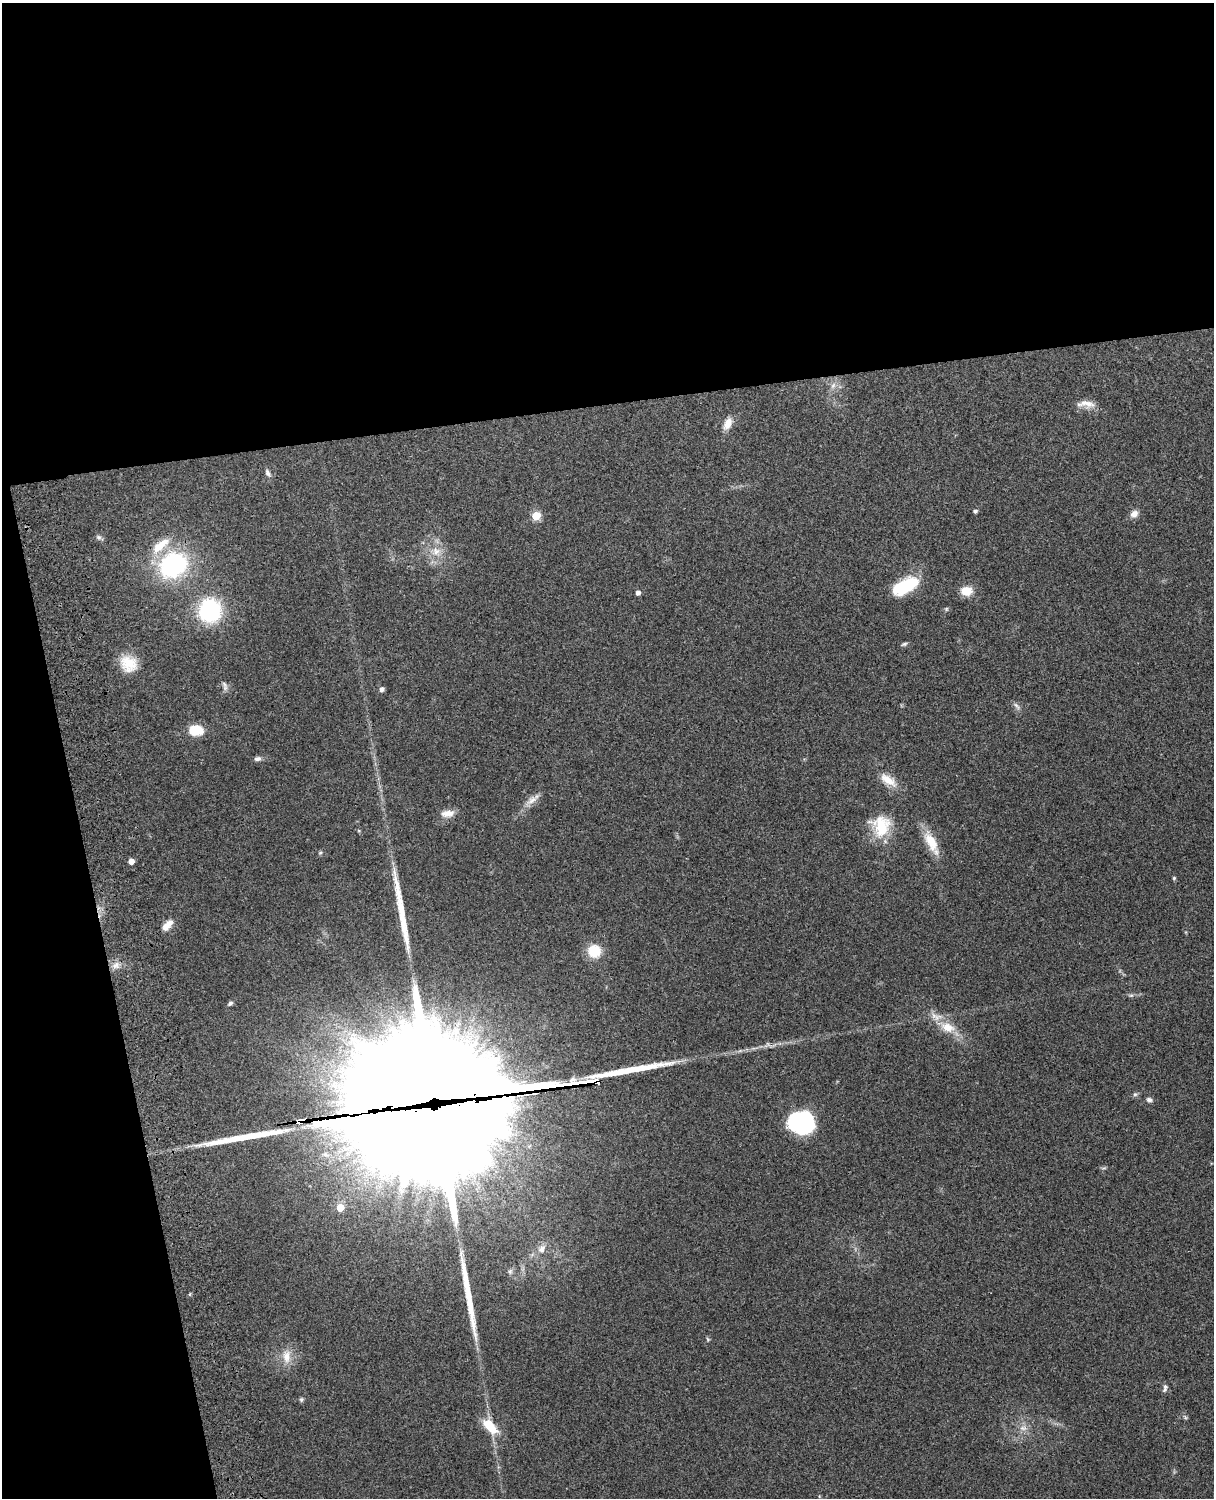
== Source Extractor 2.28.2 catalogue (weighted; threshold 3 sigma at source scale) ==
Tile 1 of 4 x 3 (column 1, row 1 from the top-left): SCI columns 120-1331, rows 3156-4651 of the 5088 x 4928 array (HDU 1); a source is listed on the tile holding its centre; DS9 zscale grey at full resolution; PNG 1216 x 1500 px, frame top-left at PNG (2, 3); no overlay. Shown black and unused: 33% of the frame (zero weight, under 3 of 4 exposures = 6% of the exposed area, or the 3 px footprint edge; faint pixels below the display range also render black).
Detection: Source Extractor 2.28.2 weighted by HDU 2 'WHT'; one run over the whole footprint, this tile lists its part. Background 0.216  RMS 0.0084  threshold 0.0376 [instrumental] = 3 sigma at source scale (4.5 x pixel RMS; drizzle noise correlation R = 1.50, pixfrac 1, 0.05/0.05 arcsec/px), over >= 5 px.
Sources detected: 67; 9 inside a brighter object's white glare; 2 cosmic-ray / hot-pixel residue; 4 long thin detections or spike segments (spike, bleed or trail) — not listed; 3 inside a brighter listed object's ellipse — not listed separately; the other 49 listed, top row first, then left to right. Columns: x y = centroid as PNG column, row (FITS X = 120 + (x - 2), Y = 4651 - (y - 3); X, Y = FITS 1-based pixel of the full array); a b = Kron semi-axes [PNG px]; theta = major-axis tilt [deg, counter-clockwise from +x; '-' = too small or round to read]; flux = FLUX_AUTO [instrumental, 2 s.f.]
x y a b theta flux
833 385 10 6 63 3.9
1086 404 27 9 -3 8.3
727 424 18 10 62 8
268 473 10 5 -63 2.6
975 511 5 4 - 2
1134 514 10 8 36 5.2
536 516 5 5 - 27
99 537 8 6 -40 2.1
436 551 13 11 36 9.8
173 565 28 24 37 110
909 584 22 17 29 30
966 591 11 9 6 14
638 592 5 4 - 3.7
946 609 6 4 47 1.1
210 610 22 21 - 80
904 644 8 5 16 1.6
128 664 21 19 -37 20
225 686 14 6 -74 3.1
381 689 5 4 - 3.5
1017 706 12 4 -49 2.4
196 730 14 10 -4 20
257 759 9 6 6 2.7
888 780 25 11 -34 13
532 800 19 8 41 7.2
448 813 19 9 7 7.4
881 826 28 24 -85 30
931 842 32 11 -63 19
131 861 4 4 - 6.5
1174 878 5 5 - 1
167 925 17 8 46 7.1
594 951 13 12 - 22
116 965 11 8 54 5.3
1131 995 7 4 1 1.5
230 1003 8 5 39 1.9
947 1027 25 12 -23 17
1135 1094 6 5 - 1.6
433 1098 141 52 5 38000
1149 1100 7 6 - 2.3
796 1123 23 16 -28 81
340 1207 6 6 - 13
542 1249 13 9 65 6.7
510 1271 8 6 69 2
708 1339 5 5 - 1.1
287 1356 20 11 89 11
1165 1388 11 6 76 2.5
301 1399 6 5 - 1.4
1185 1417 7 4 -45 1.2
490 1426 18 9 -46 22
1023 1428 10 6 0 4.2
Overlapping masked pixels (flux is a lower limit): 1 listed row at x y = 433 1098